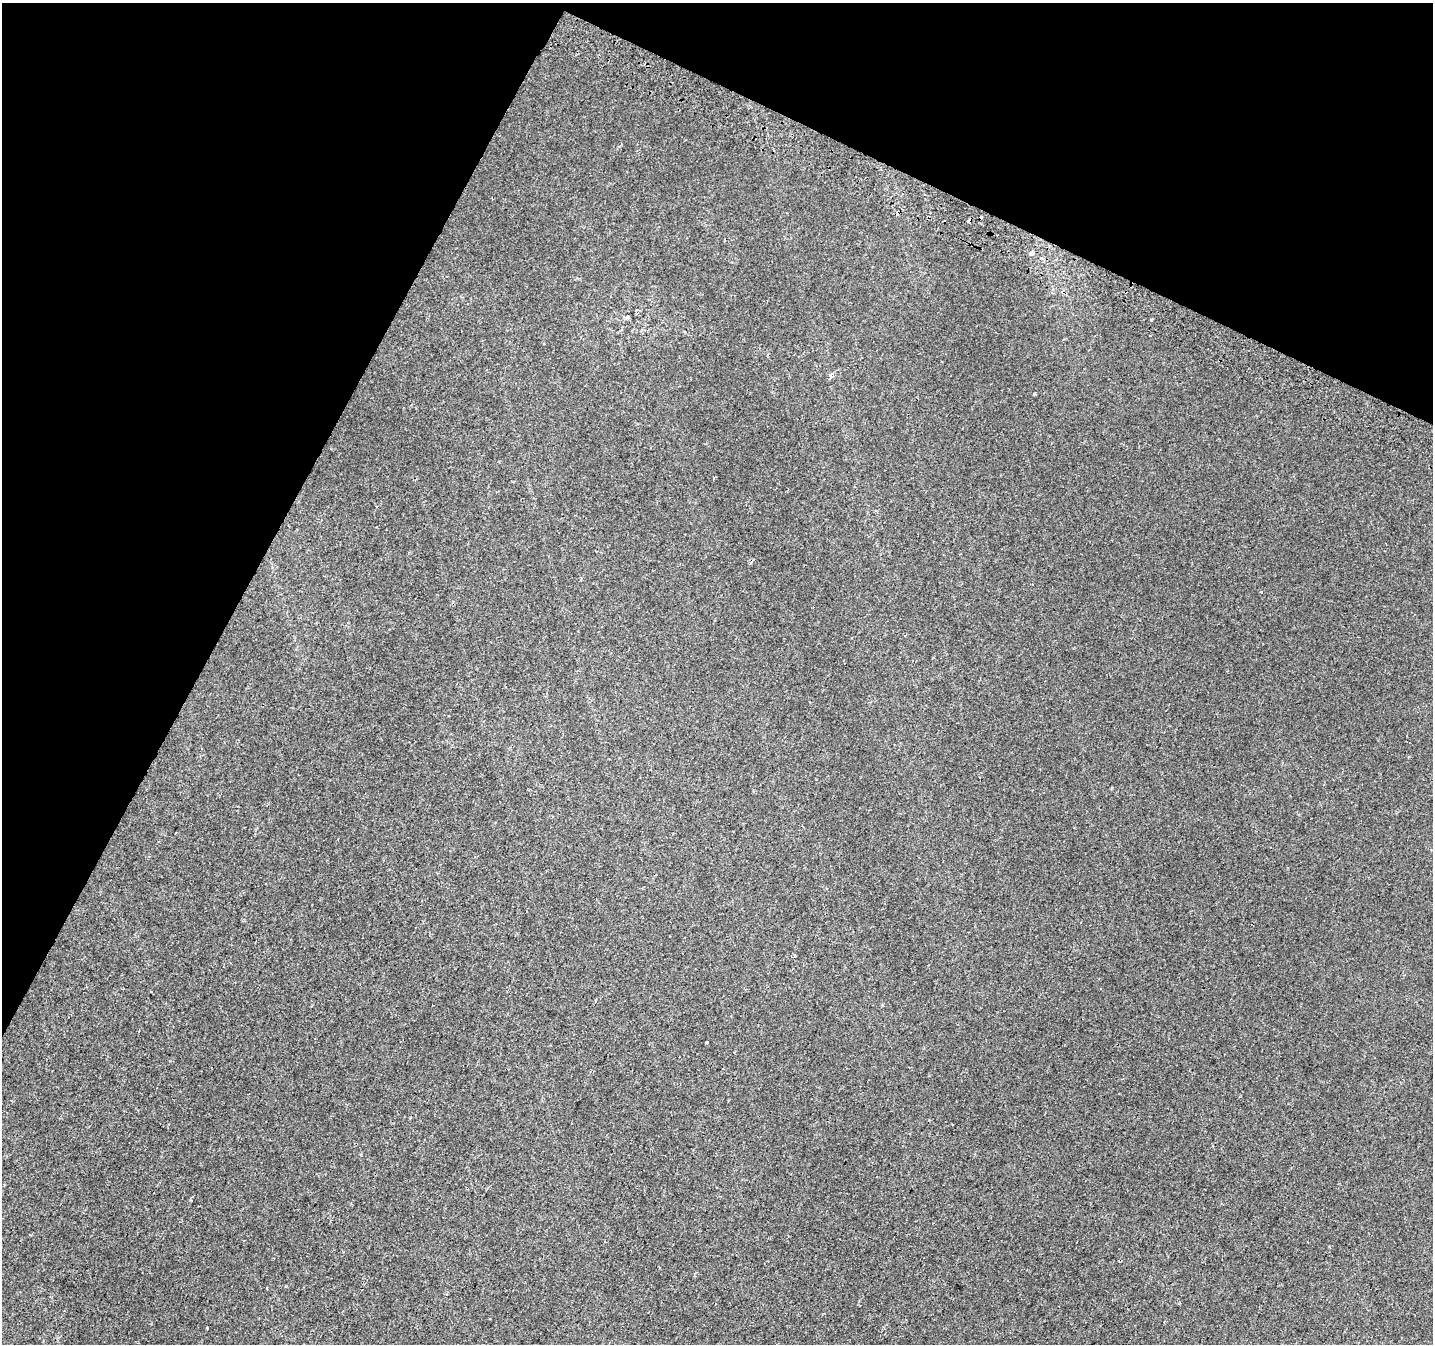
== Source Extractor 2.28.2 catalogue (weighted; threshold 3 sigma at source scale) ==
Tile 2 of 4 x 4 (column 2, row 1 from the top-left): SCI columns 1460-2890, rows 4330-5671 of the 5773 x 5911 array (HDU 1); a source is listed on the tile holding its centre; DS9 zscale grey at full resolution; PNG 1435 x 1346 px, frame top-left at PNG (2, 3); no overlay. Shown black and unused: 25% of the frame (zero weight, under 2 of 3 exposures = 2% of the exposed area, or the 3 px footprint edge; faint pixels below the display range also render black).
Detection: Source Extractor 2.28.2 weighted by HDU 2 'WHT'; one run over the whole footprint, this tile lists its part. Background 1.45e-04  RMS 0.0028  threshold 0.0125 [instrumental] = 3 sigma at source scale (4.5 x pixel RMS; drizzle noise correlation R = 1.50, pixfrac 1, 0.0396/0.0396 arcsec/px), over >= 5 px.
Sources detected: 13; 3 cosmic-ray / hot-pixel residue — not listed; the other 10 listed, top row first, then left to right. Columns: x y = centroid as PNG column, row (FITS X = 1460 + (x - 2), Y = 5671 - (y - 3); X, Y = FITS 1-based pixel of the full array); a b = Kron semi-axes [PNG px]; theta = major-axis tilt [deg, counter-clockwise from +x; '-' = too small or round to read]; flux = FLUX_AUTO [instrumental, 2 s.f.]
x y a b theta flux
969 221 4 4 - 1.2
1032 253 5 3 - 3.4
628 317 6 4 32 0.38
1151 319 3 3 - 0.82
1150 335 3 2 - 0.24
767 355 3 2 - 0.31
831 376 4 3 - 3.9
1035 394 3 3 - 0.37
706 1042 3 3 - 0.37
207 1328 3 3 - 1.2
Overlapping masked pixels (flux is a lower limit): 1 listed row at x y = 969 221